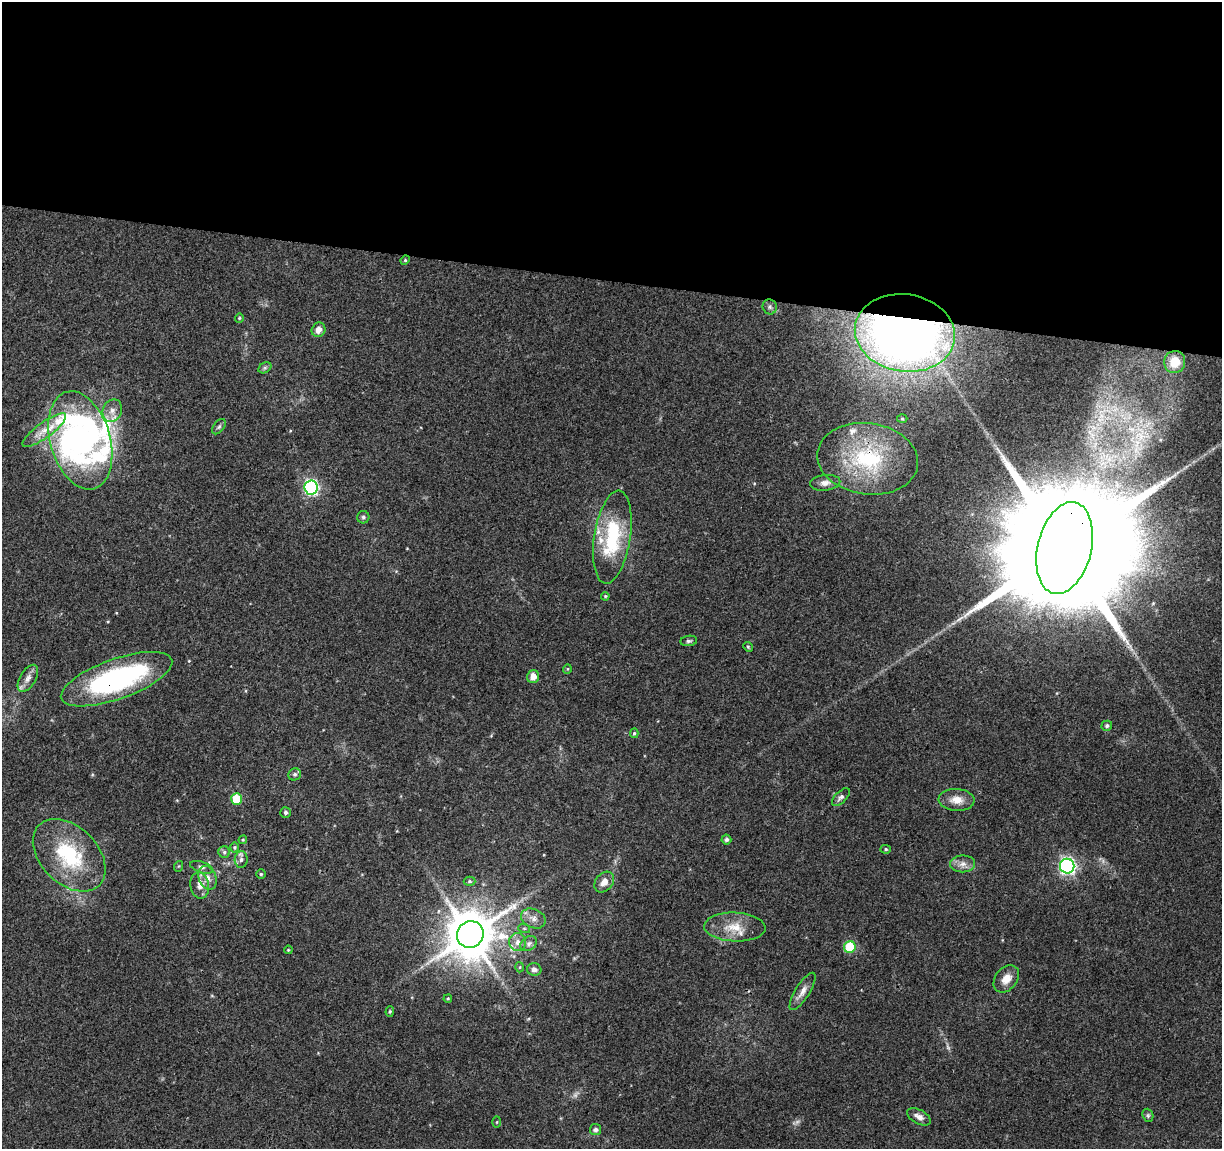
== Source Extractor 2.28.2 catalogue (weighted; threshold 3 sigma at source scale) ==
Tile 3 of 4 x 4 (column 3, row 1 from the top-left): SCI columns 2443-3662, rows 3666-4812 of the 4891 x 5096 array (HDU 1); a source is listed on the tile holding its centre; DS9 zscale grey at full resolution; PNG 1224 x 1151 px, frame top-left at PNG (2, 2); each listed source drawn as its Kron ellipse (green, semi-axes under 4 px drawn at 4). Shown black and unused: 24% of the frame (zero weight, under 3 of 4 exposures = <1% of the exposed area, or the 3 px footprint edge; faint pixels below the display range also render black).
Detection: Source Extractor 2.28.2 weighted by HDU 2 'WHT'; one run over the whole footprint, this tile lists its part. Background 0.0914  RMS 0.0061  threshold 0.0273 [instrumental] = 3 sigma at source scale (4.5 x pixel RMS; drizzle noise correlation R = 1.50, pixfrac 1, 0.0396/0.0396 arcsec/px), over >= 5 px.
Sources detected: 78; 3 too faint to see at this stretch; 4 inside a brighter object's white glare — neither listed nor drawn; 5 inside a brighter listed object's ellipse — not listed separately; the other 66 listed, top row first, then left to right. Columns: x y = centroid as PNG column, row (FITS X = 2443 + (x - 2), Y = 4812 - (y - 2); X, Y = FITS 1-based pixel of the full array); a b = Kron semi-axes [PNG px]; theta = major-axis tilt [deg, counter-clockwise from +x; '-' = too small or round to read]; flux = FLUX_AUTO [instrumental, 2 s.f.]
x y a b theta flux
405 260 5 4 - 0.67
770 307 7 7 - 1.6
239 318 5 4 - 0.67
318 330 7 6 - 4.3
905 333 50 38 -9 530
1175 362 11 10 - 9.2
265 368 7 5 30 1.1
112 411 11 9 66 4.6
902 419 5 3 - 0.61
219 427 9 5 52 1.3
44 430 26 7 36 8.6
80 440 50 30 -74 100
868 459 51 35 -8 62
825 483 15 8 5 3.8
311 487 7 6 - 110
363 517 6 6 - 1.2
612 537 47 18 81 46
1065 548 47 27 76 41000
605 596 4 3 - 0.64
689 641 8 5 7 1.4
748 647 5 4 - 0.74
567 669 5 3 - 0.5
533 677 6 6 - 5.2
28 678 15 8 59 4.2
116 679 58 20 19 110
1107 726 5 5 - 1.4
634 733 5 4 - 1
295 774 6 6 - 1.4
841 797 11 5 45 2
237 799 6 5 - 20
957 800 18 11 -4 7.2
286 812 5 5 - 1.4
726 839 5 5 - 1.2
243 840 4 4 - 0.58
234 847 5 4 - 0.72
886 849 5 4 - 0.85
224 852 5 5 - 1.3
69 855 43 28 -45 47
241 859 8 6 86 2.1
963 864 12 8 1 3.9
179 866 5 3 - 0.57
1067 866 7 7 - 170
202 867 12 5 -19 2.1
261 874 5 5 - 0.93
207 878 12 8 -66 4.6
470 881 6 4 -2 0.96
604 882 11 8 50 4.5
200 885 13 9 -81 5.5
533 918 13 9 -25 4.4
735 927 30 14 -2 14
524 928 6 4 -18 0.79
470 934 14 13 - 2800
518 942 9 8 - 4
529 944 9 6 34 2.2
850 947 6 6 - 29
288 950 4 3 - 0.5
520 967 5 3 - 0.62
534 969 7 6 - 2.3
1006 979 15 11 50 6.5
803 991 21 7 58 4.7
448 999 4 3 - 0.73
390 1011 5 4 - 0.77
1148 1115 7 5 -70 1.1
919 1117 13 7 -28 3.7
497 1122 5 3 - 0.62
595 1130 5 5 - 1.9
Overlapping masked pixels (flux is a lower limit): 4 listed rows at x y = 905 333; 868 459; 1065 548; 116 679